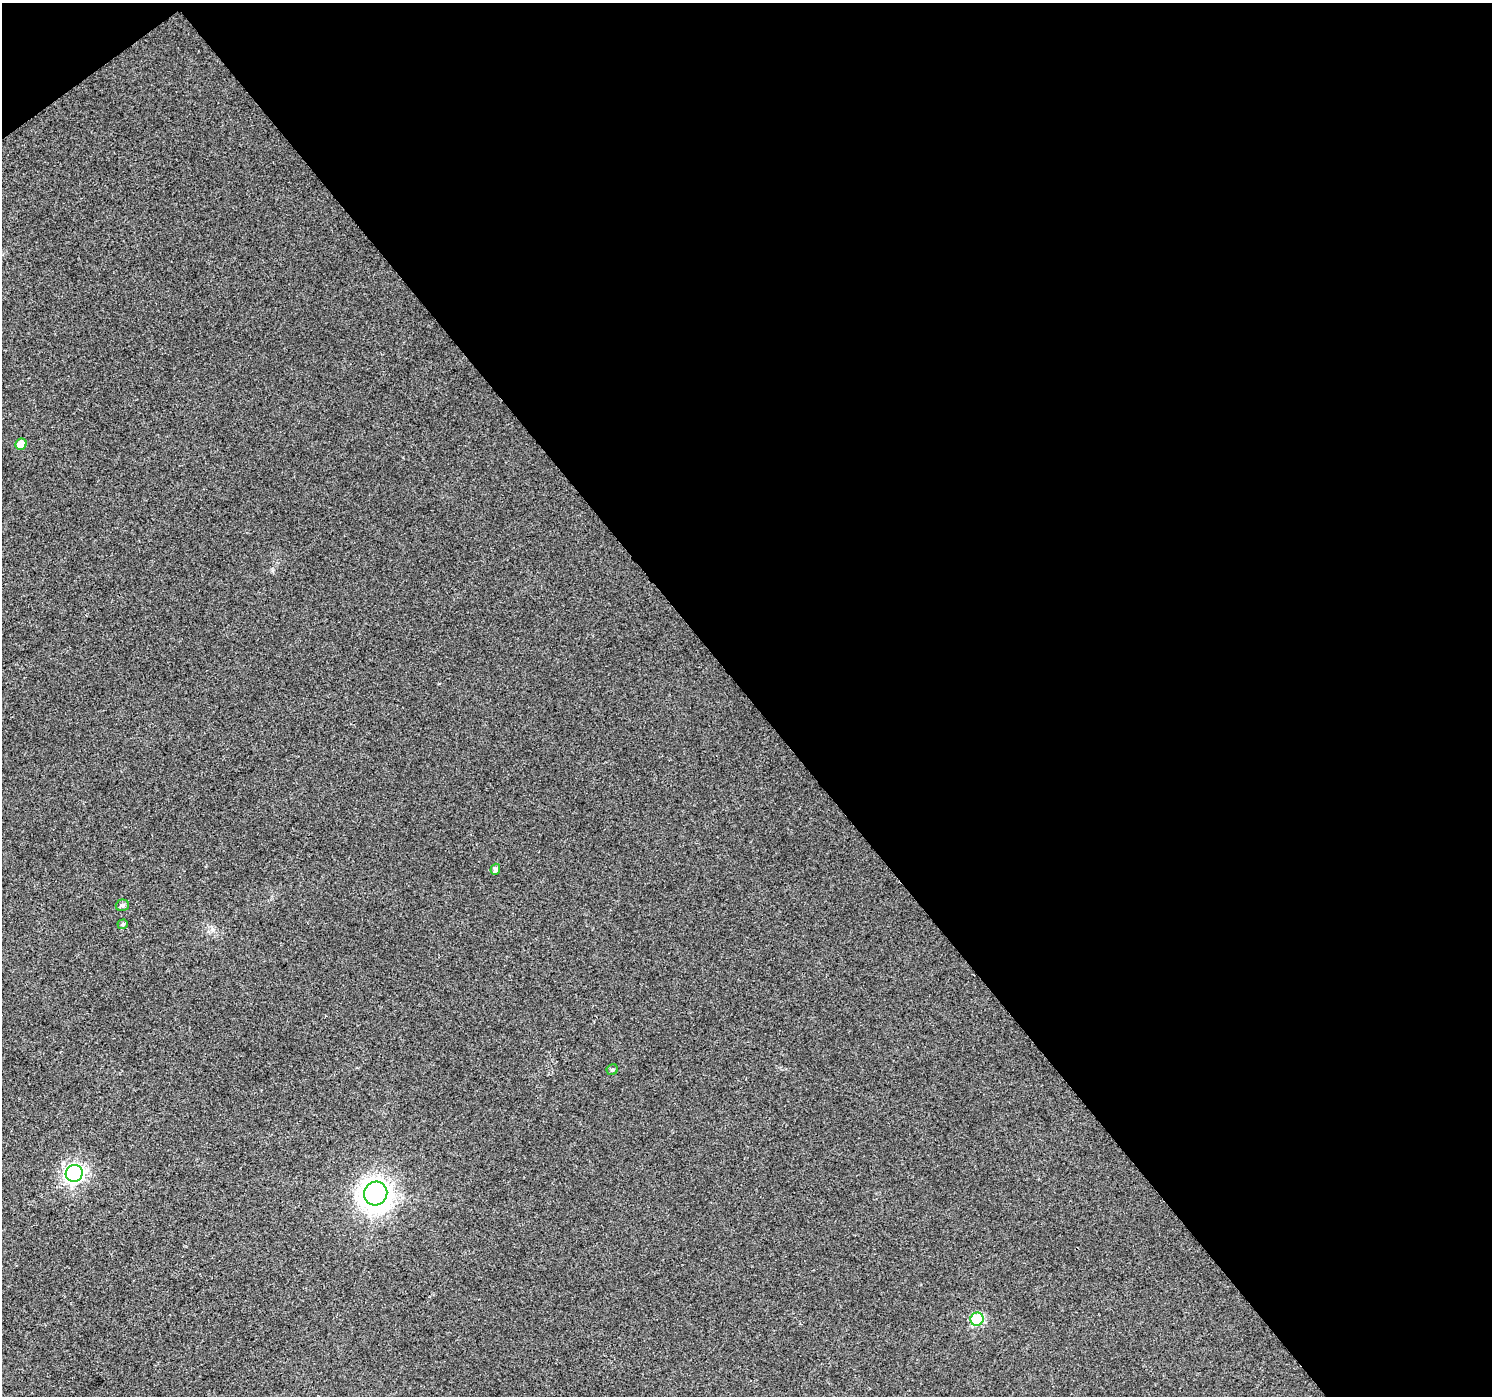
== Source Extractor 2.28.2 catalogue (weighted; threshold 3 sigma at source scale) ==
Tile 2 of 2 x 2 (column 2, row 1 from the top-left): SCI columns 1491-2980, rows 1488-2881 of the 2980 x 2955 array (HDU 1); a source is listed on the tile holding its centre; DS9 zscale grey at full resolution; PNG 1494 x 1398 px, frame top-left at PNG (2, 3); each listed source drawn as its Kron ellipse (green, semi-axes under 4 px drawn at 4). Shown black and unused: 50% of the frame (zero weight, under 2 of 3 exposures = <1% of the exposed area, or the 3 px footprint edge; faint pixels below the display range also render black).
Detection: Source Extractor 2.28.2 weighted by HDU 2 'WHT'; one run over the whole footprint, this tile lists its part. Background 0.0157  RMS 0.0079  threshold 0.0356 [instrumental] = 3 sigma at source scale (4.5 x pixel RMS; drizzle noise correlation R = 1.50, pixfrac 1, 0.0396/0.0396 arcsec/px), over >= 5 px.
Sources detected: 8; all 8 listed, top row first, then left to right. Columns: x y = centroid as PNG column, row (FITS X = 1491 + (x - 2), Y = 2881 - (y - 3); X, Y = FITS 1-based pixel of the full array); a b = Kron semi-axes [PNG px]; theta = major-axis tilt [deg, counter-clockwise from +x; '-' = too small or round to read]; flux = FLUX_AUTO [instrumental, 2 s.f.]
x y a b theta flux
21 444 6 5 - 8.6
495 869 5 4 - 2.4
122 905 6 5 - 2.5
123 924 5 4 - 1.5
612 1070 6 5 - 1.7
74 1173 8 8 - 290
376 1193 12 11 - 790
977 1319 6 6 - 58